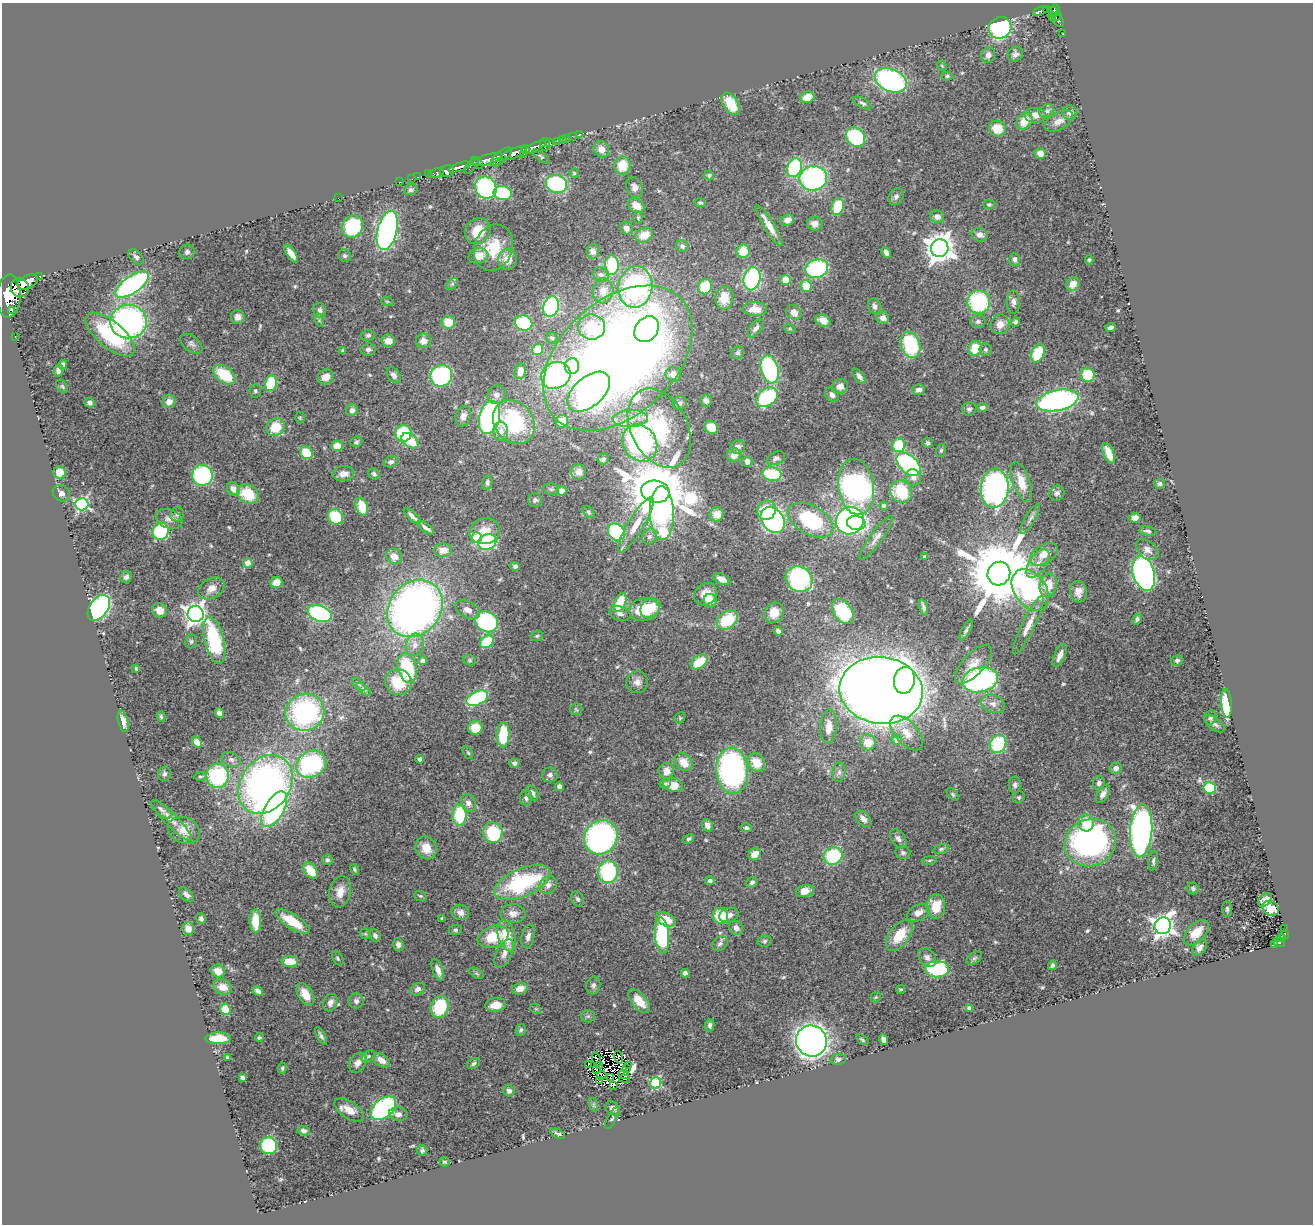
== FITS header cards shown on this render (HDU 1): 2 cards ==
NAXIS1  =                 1311
NAXIS2  =                 1222

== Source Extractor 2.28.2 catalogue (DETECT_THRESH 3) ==
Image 1311 x 1222 px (HDU 1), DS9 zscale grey, 1 PNG px = 1 image px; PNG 1315 x 1226 px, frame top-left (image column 1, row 1222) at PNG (2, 3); each listed source drawn as its Kron ellipse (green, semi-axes under 4 px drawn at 4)
Background 0.567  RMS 0.036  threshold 0.107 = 3 sigma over >= 5 px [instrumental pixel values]
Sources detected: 552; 7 with non-positive FLUX_AUTO (blend fragments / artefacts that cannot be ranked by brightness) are neither listed nor drawn; of the other 545, the 500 brightest by FLUX_AUTO listed and drawn (45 fainter detections omitted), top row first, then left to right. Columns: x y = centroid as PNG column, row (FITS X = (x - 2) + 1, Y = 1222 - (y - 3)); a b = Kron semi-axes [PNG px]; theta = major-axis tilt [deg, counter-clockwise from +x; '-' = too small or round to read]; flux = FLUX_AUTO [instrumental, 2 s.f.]
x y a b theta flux
1056 9 5 3 - 160
1047 10 4 3 - 100
1040 11 8 3 20 130
1053 12 6 4 -88 190
1057 16 5 3 - 49
1052 18 3 2 - 30
1058 21 6 5 - 65
1000 28 11 10 - 280
1063 33 3 2 - 4.7
1015 54 8 7 - 7.9
988 55 8 6 61 11
942 66 6 4 -46 3
947 76 6 4 0 4.1
891 80 17 11 -25 460
807 97 7 5 17 35
862 103 10 5 -29 6.2
731 104 12 7 -58 67
1047 111 8 6 33 7.3
1070 113 7 7 - 13
1036 115 11 8 0 19
1024 121 9 7 46 39
1059 121 15 8 29 20
997 129 8 8 - 46
579 134 3 3 - 5.2
572 136 3 2 - 4.6
855 137 10 9 - 200
567 138 3 3 - 3.6
563 139 4 3 - 28
550 142 3 3 - 11
558 142 3 2 - 4.8
545 144 6 5 - 57
535 147 12 4 26 500
526 149 4 3 - 190
601 149 8 7 - 21
514 153 14 5 20 930
1040 153 5 5 - 19
524 154 3 2 - 140
501 157 13 5 39 340
541 157 10 4 -38 4
488 159 16 5 16 520
497 162 3 2 - 53
477 163 7 3 -45 190
622 165 9 8 - 56
471 166 10 4 49 220
460 167 12 4 18 760
794 168 9 7 68 210
447 171 7 6 - 630
436 173 8 4 15 88
574 173 5 4 - 3.6
428 174 2 2 - 5.2
709 175 5 5 - 4.7
418 177 3 2 - 13
813 178 14 12 10 380
412 179 2 2 - 6.4
400 182 2 2 - 6.1
556 184 10 9 - 280
635 187 10 7 -66 15
486 188 11 10 - 330
411 190 6 5 - 6
503 193 9 7 -9 150
896 197 9 7 59 7.9
338 198 2 2 - 42
700 203 5 4 - 4.3
636 205 9 6 -33 28
989 205 5 4 - 4.4
838 207 8 6 73 110
937 217 7 6 - 13
638 218 6 5 - 3.5
787 220 7 5 26 13
815 224 8 7 - 15
769 225 24 5 -59 31
352 227 11 10 - 150
626 228 7 6 - 12
387 230 20 9 76 770
478 231 14 12 47 59
644 235 9 7 26 36
980 235 8 6 -17 12
682 246 6 6 - 6.9
493 248 24 19 69 93
940 248 9 8 - 3200
593 251 7 6 - 13
743 251 7 6 - 38
187 252 7 7 - 7.2
886 253 6 4 -62 10
291 254 10 4 -55 20
345 256 7 6 - 4.8
478 256 10 7 15 33
136 257 9 6 -44 7.2
507 259 10 9 - 37
1015 259 6 5 - 8
1089 260 4 4 - 3.2
612 265 10 7 -90 130
817 269 11 9 16 220
601 275 8 6 -41 7.3
40 276 2 2 - 7.6
752 279 11 8 77 310
786 280 5 5 - 43
28 282 11 6 27 980
452 284 7 4 45 4.7
1073 284 7 6 - 25
132 285 19 8 35 500
806 286 6 5 - 56
20 287 10 9 - 1200
635 287 21 17 80 510
705 287 8 7 - 82
603 291 12 10 87 26
9 296 21 12 86 3900
724 298 11 9 83 47
387 301 6 4 -19 3.3
979 302 11 11 - 230
1013 302 11 6 88 11
875 306 8 6 -73 9.7
551 307 10 7 71 320
755 309 12 7 -2 33
12 310 3 2 - 100
320 310 7 6 - 8
794 313 8 7 - 23
238 317 7 7 - 14
883 318 6 6 - 13
319 320 7 4 -73 3.7
823 320 8 6 -28 19
978 321 7 6 - 6.5
128 322 18 17 - 650
448 322 7 6 - 42
1015 322 5 4 - 6.8
524 323 9 7 -20 180
1000 324 10 9 - 23
591 327 13 12 - 120
756 328 10 5 52 10
1110 328 5 4 - 7.8
647 329 14 11 50 200
790 329 6 3 -19 3.1
110 334 30 13 -40 170
368 335 7 5 1 5.6
15 336 2 2 - 4.1
552 338 5 5 - 4
388 341 7 6 - 21
423 341 7 7 - 18
191 344 13 7 -39 9.6
911 345 13 9 -74 170
975 348 8 6 71 47
368 349 8 6 10 7
538 349 6 5 - 45
986 349 6 6 - 5
343 351 4 3 - 3.9
738 353 7 6 - 5.7
1038 353 9 6 66 77
618 358 87 57 43 3300
63 365 5 4 - 14
572 366 8 7 - 72
770 369 14 8 -73 350
58 371 6 4 76 7.6
520 371 8 5 75 20
673 374 8 7 - 19
224 375 12 7 -36 88
393 375 9 6 -56 10
556 375 15 13 25 430
1088 375 7 7 - 71
441 376 11 10 - 340
859 376 9 4 -52 10
326 377 8 7 - 24
271 383 8 6 78 85
62 386 7 5 -54 3.7
840 386 8 7 - 17
918 390 6 5 - 12
255 391 6 6 - 4.8
589 392 25 14 41 510
496 395 9 9 - 13
832 395 8 6 -50 11
767 397 12 8 36 190
1057 400 21 10 12 610
706 401 6 5 - 9.2
169 402 7 6 - 18
90 403 5 5 - 8.5
680 403 7 6 - 6.6
982 407 5 4 - 7.7
969 409 7 6 - 5.8
352 410 6 5 - 8.6
463 416 10 7 73 17
489 417 17 10 77 690
300 418 6 5 - 3.1
630 419 18 8 2 31
562 421 6 6 - 48
514 422 23 19 -52 240
276 427 9 8 - 54
659 428 42 28 -63 200
711 428 7 6 - 50
501 431 9 7 -87 18
403 433 8 8 - 130
410 441 9 6 -37 68
356 442 6 5 - 5.3
640 443 19 16 -56 410
928 443 5 5 - 4.8
899 445 7 6 - 100
337 446 6 5 - 31
738 447 7 7 - 12
941 450 7 5 73 4.1
306 453 7 6 - 67
1109 453 11 5 -68 33
734 455 7 7 - 18
776 458 9 6 26 7.9
603 459 6 5 - 6.1
747 461 5 5 - 16
391 462 7 5 22 7.2
909 464 14 8 -43 300
60 472 6 6 - 44
578 472 8 7 - 17
343 474 11 7 5 20
374 474 6 5 - 6.5
772 474 9 6 -11 120
202 475 10 10 - 240
913 478 8 7 - 13
1021 482 21 8 -71 44
487 483 7 5 80 5.9
1159 484 5 5 - 6.3
856 487 28 17 -82 760
995 488 19 14 85 600
233 489 7 6 - 22
551 489 8 6 -12 5.2
561 491 5 4 - 18
901 491 11 10 - 110
655 492 14 11 -11 24000
61 493 9 7 -39 13
1057 493 8 7 - 9.3
248 494 11 9 -32 75
535 500 7 7 - 5.7
82 504 6 6 - 470
884 505 4 4 - 7.1
362 507 9 6 -73 60
766 510 10 9 - 50
589 512 7 5 -44 4.2
662 513 27 12 -88 410
177 514 7 6 - 7.1
717 514 7 7 - 30
412 516 11 4 -43 11
335 517 8 7 - 92
1135 518 5 5 - 17
169 519 14 9 -21 17
1030 519 17 5 59 11
773 520 14 10 -50 470
811 520 25 14 -29 200
850 521 14 13 - 460
856 523 9 7 -8 140
636 525 32 8 59 47
426 528 9 3 -35 10
161 531 9 7 60 170
485 531 15 13 14 36
1148 531 8 4 -15 6.6
616 532 9 7 -52 190
649 537 8 7 - 9.4
477 538 5 5 - 88
876 538 26 6 54 18
487 542 9 7 21 180
443 550 9 6 0 25
1147 550 13 8 -41 15
1044 554 15 9 32 30
394 556 8 7 - 24
925 557 3 3 - 4
248 563 4 4 - 52
1038 563 16 8 55 26
515 566 5 4 - 6.5
1144 573 18 10 -73 930
999 574 12 11 - 29000
126 577 6 5 - 8.6
722 579 9 5 -24 17
799 579 14 12 -36 320
276 583 6 5 - 29
1048 585 12 8 74 42
211 588 14 9 31 21
1030 590 23 15 -53 360
1078 592 11 8 -83 18
706 594 12 10 39 29
710 601 7 6 - 39
620 602 10 5 68 70
923 607 8 4 -73 7.1
99 608 15 9 54 490
415 608 31 25 50 1500
650 608 11 8 44 50
159 610 7 7 - 22
468 610 13 8 -27 17
644 610 15 11 7 91
843 611 14 9 -54 160
320 613 12 8 -21 270
774 613 10 9 - 35
196 614 8 8 - 1600
620 614 11 7 -19 10
1137 619 5 4 - 4.5
727 620 12 8 37 91
486 622 12 10 -31 240
1028 625 32 6 64 26
966 630 11 4 61 5.6
778 631 5 4 - 7
537 636 6 4 22 3.9
214 640 24 9 -76 220
191 641 7 6 - 4.8
487 642 7 6 - 79
415 645 11 9 72 18
1060 655 12 5 66 16
470 660 6 5 - 3.7
1177 660 6 5 - 5.6
423 661 4 4 - 14
699 662 9 6 34 67
973 664 24 10 47 35
407 668 15 9 -74 140
136 669 4 3 - 3.2
904 680 13 10 79 270
980 680 18 12 11 400
398 682 13 12 - 88
637 682 11 10 - 17
359 684 8 3 -45 3.8
363 689 8 4 -42 4.9
881 690 42 33 -7 6300
477 698 11 6 25 250
1226 703 14 5 -86 180
993 704 12 9 -19 16
576 709 6 6 - 4.4
305 712 19 18 - 450
219 713 5 4 - 11
161 716 5 4 - 3.7
680 718 6 5 - 3.3
1210 718 7 6 - 7.3
123 721 11 5 -76 18
1215 724 12 6 -37 8.3
829 727 17 8 86 30
475 728 7 7 - 50
907 733 21 11 -48 34
503 735 13 6 88 130
897 740 5 5 - 24
197 742 6 4 -64 14
868 742 8 7 - 38
998 744 9 8 - 170
468 753 7 4 -62 3.2
231 759 10 7 -26 9.6
420 759 4 4 - 18
684 762 10 7 -49 34
514 763 5 4 - 8.1
756 763 10 8 -53 44
311 764 15 13 28 320
1116 768 6 5 - 12
666 771 8 7 - 22
732 771 23 16 -85 630
839 772 10 6 80 8.5
164 774 7 6 - 5.5
550 775 8 7 - 9.1
200 776 7 3 0 3.2
217 776 12 11 - 210
1099 783 7 6 - 8.6
266 784 31 24 55 1100
665 784 6 4 28 5.5
673 785 10 7 -13 38
1015 785 8 6 86 7.4
559 787 4 4 - 10
1210 788 6 5 - 110
532 793 8 5 -61 10
953 794 7 4 -47 4.1
1103 794 10 5 59 10
1019 797 6 5 - 4.3
526 798 7 6 - 8.6
468 803 9 7 -68 12
161 809 12 5 -40 8.2
274 809 20 9 60 450
460 815 10 7 90 130
863 819 9 6 -48 15
171 820 28 6 -45 23
1086 823 8 7 - 53
707 825 6 5 - 15
746 828 5 4 - 5.5
184 830 16 13 -24 30
1141 831 26 11 86 930
493 833 10 9 - 150
601 837 18 16 50 530
689 839 6 4 31 4.9
898 839 11 7 -54 11
1090 843 26 23 25 810
426 848 12 10 -63 39
941 849 8 5 15 5
903 853 8 6 -11 6.3
755 854 6 5 - 25
833 856 10 8 33 150
327 860 5 5 - 5.5
929 860 8 4 9 3.5
1153 861 10 5 85 5.9
355 869 5 4 - 3.9
310 871 9 6 -51 56
608 872 11 10 - 220
710 880 5 4 - 7
752 882 6 5 - 6.2
522 883 30 14 23 260
548 885 9 8 - 15
1193 888 6 5 - 4.3
805 891 9 6 12 26
340 892 16 10 80 30
186 895 9 5 -43 8.6
420 896 6 5 - 3.7
578 899 8 6 -64 6.2
1265 900 8 5 44 12
936 906 12 9 87 57
1271 908 9 7 -31 38
1227 909 8 5 -90 4.6
460 913 9 7 -19 12
513 913 12 9 -2 18
918 913 12 8 26 21
729 915 10 7 19 12
720 916 8 8 - 68
201 918 5 5 - 6.1
442 918 3 3 - 3
666 919 10 6 -24 51
255 921 12 6 -89 57
293 922 20 7 -32 70
1163 926 8 8 - 1600
736 928 7 6 - 12
188 929 6 6 - 19
1284 929 2 2 - 8.2
455 930 6 5 - 5.2
1196 933 15 9 46 35
365 934 6 4 -44 3.7
375 935 7 5 -60 7.2
662 935 18 7 -85 240
899 935 18 10 52 67
1285 935 4 3 - 19
507 936 16 8 -72 61
528 936 12 6 77 14
493 937 16 10 20 67
1281 938 4 3 - 33
765 941 7 5 6 5.3
1279 942 6 3 -19 63
398 944 6 5 - 8.3
720 944 8 6 38 7.7
1274 944 4 2 - 5.8
1199 948 9 6 51 10
504 953 15 7 64 17
927 957 10 7 -48 11
338 958 8 5 -59 4.4
974 958 8 5 35 5.6
290 961 8 5 -3 52
1052 965 5 4 - 5.1
937 969 12 8 0 200
438 970 11 5 -69 14
218 971 7 6 - 23
476 973 8 4 -31 4.7
685 973 4 4 - 6.8
593 985 9 7 77 8.1
223 987 9 7 -18 23
418 989 8 6 28 8.8
520 989 8 6 15 20
901 989 4 4 - 3.6
258 991 6 4 -37 7.5
305 994 12 7 -58 33
876 997 5 5 - 3
356 1001 7 7 - 8.5
639 1001 14 7 -50 37
330 1003 9 6 66 14
496 1005 10 7 10 31
440 1007 11 8 71 130
969 1008 4 4 - 7.3
225 1009 6 5 - 38
536 1009 6 4 -43 3.2
588 1016 6 6 - 5.4
710 1025 6 4 83 7.8
521 1030 6 5 - 4.7
321 1036 9 4 -61 7
218 1038 13 6 1 56
259 1038 4 4 - 3.9
862 1040 7 4 -37 3.9
884 1040 5 4 - 14
811 1041 16 15 - 1600
368 1056 7 5 37 5.2
228 1057 4 3 - 4
618 1057 6 3 -75 5.8
838 1059 7 5 10 7.8
381 1060 9 6 -33 21
596 1060 7 2 -75 7.7
358 1063 11 8 57 17
474 1063 7 5 34 4.9
588 1064 3 2 - 3.6
599 1065 3 2 - 3.5
629 1066 2 2 - 3.7
282 1068 5 4 - 3.9
627 1069 3 2 - 3.1
597 1070 3 2 - 3.2
624 1074 5 4 - 4.5
602 1075 4 3 - 3.6
610 1077 4 2 - 5.9
243 1078 4 3 - 5.1
624 1079 5 2 - 5.2
599 1081 4 2 - 3.9
656 1083 5 5 - 260
613 1086 3 3 - 6.2
509 1091 6 5 - 8.6
594 1105 7 4 -71 3.9
383 1108 15 9 40 390
613 1108 8 6 -39 11
349 1110 17 8 -33 28
398 1114 9 7 -8 14
612 1118 12 4 64 5.7
304 1131 6 4 -10 6.7
558 1134 7 3 -23 5.2
269 1146 8 8 - 160
422 1150 5 5 - 5.4
444 1162 5 4 - 4.2
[45 fainter detections neither listed nor drawn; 7 non-positive-flux detections neither listed nor drawn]